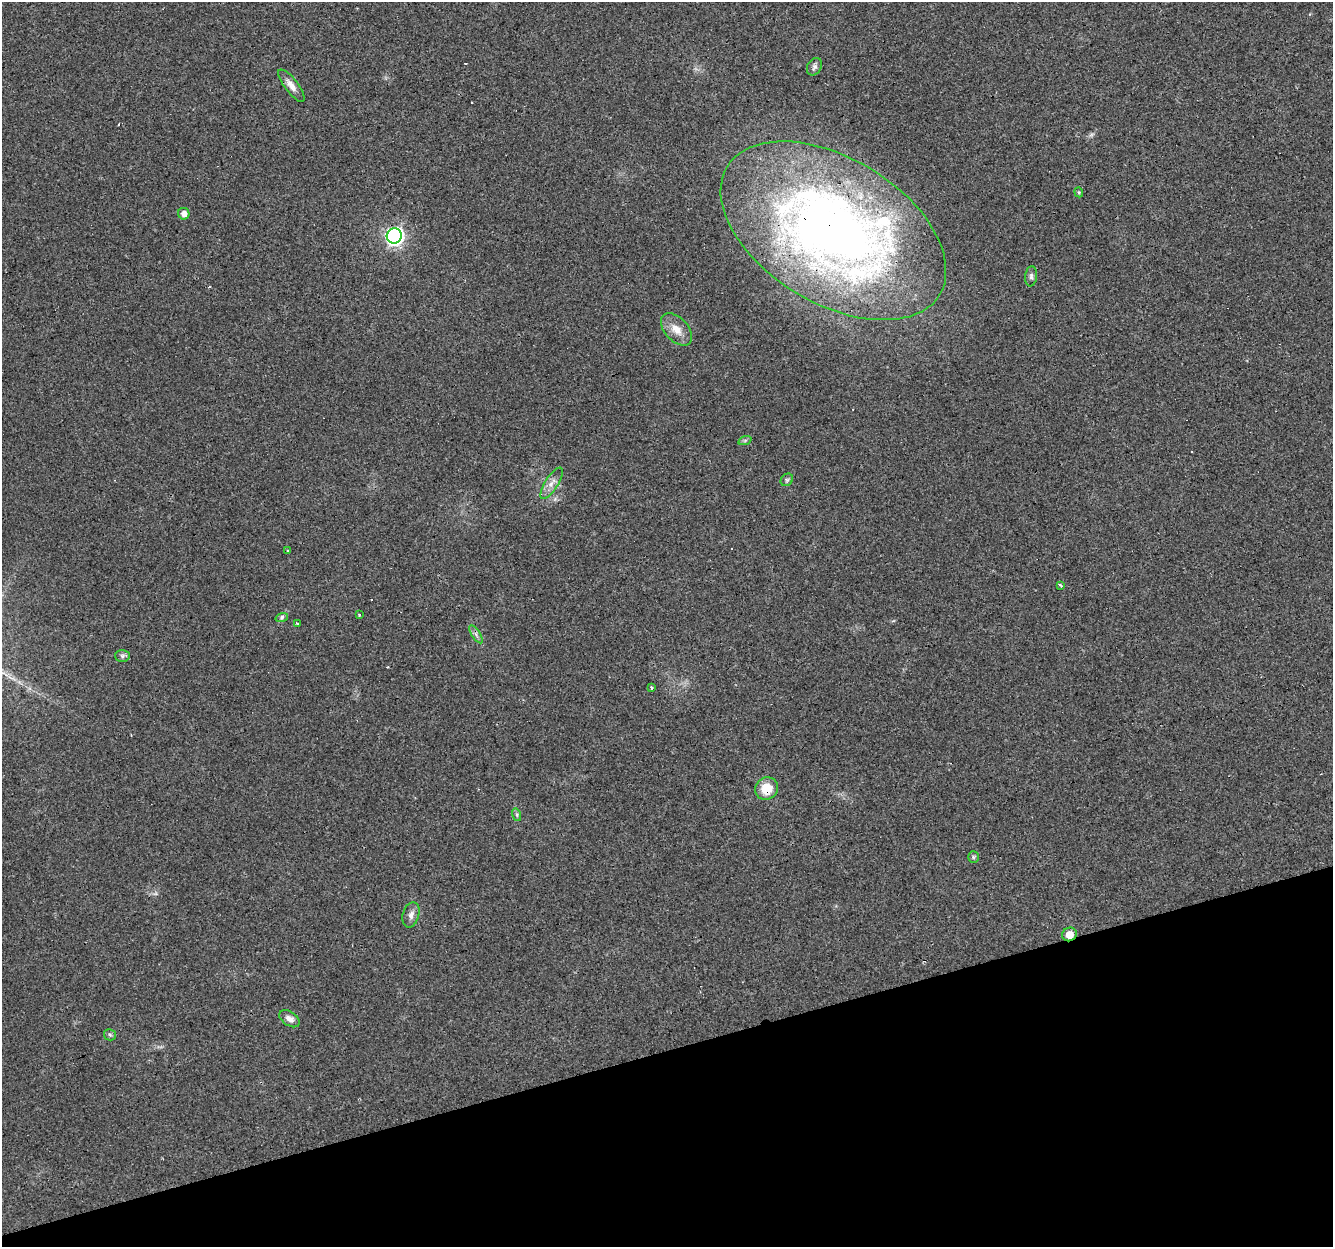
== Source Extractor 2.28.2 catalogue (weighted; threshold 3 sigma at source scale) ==
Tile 14 of 4 x 4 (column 2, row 4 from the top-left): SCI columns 1333-2663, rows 57-1301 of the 5326 x 5145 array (HDU 1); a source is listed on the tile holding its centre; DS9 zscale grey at full resolution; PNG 1335 x 1249 px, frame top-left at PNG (2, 2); each listed source drawn as its Kron ellipse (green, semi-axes under 4 px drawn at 4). Shown black and unused: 16% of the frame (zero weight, under 3 of 4 exposures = <1% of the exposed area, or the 3 px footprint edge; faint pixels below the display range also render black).
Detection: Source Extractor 2.28.2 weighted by HDU 2 'WHT'; one run over the whole footprint, this tile lists its part. Background 0.0435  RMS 0.0038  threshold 0.0171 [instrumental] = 3 sigma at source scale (4.5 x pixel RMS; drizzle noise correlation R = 1.50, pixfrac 1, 0.0396/0.0396 arcsec/px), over >= 5 px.
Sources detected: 38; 11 cosmic-ray / hot-pixel residue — neither listed nor drawn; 1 inside a brighter listed object's ellipse — not listed separately; the other 26 listed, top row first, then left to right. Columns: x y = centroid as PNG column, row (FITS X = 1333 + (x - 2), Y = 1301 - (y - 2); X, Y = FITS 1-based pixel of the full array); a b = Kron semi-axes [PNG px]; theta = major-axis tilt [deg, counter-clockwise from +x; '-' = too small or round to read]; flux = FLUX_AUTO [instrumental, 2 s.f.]
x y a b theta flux
814 67 9 7 63 1.3
291 86 20 6 -53 2.8
1079 192 5 4 - 0.5
184 214 6 5 - 2.5
833 231 124 72 -31 330
394 236 8 7 - 130
1031 276 10 6 83 1.3
676 329 19 11 -47 5
745 440 7 4 19 0.64
787 480 7 5 45 0.79
552 483 18 6 57 2.8
288 550 3 2 - 0.58
1061 585 3 3 - 1.9
360 615 3 3 - 9
282 617 6 4 18 0.69
297 623 3 3 - 0.78
476 634 10 4 -57 1.2
122 656 7 6 - 0.98
651 688 3 3 - 3.3
766 789 12 11 - 7.4
517 815 6 4 -72 0.66
973 857 6 5 - 0.65
411 915 13 8 74 2.3
1069 934 7 6 - 3.6
290 1019 11 7 -33 2.1
110 1035 6 5 - 0.7
Overlapping masked pixels (flux is a lower limit): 3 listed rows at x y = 833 231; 766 789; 1069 934